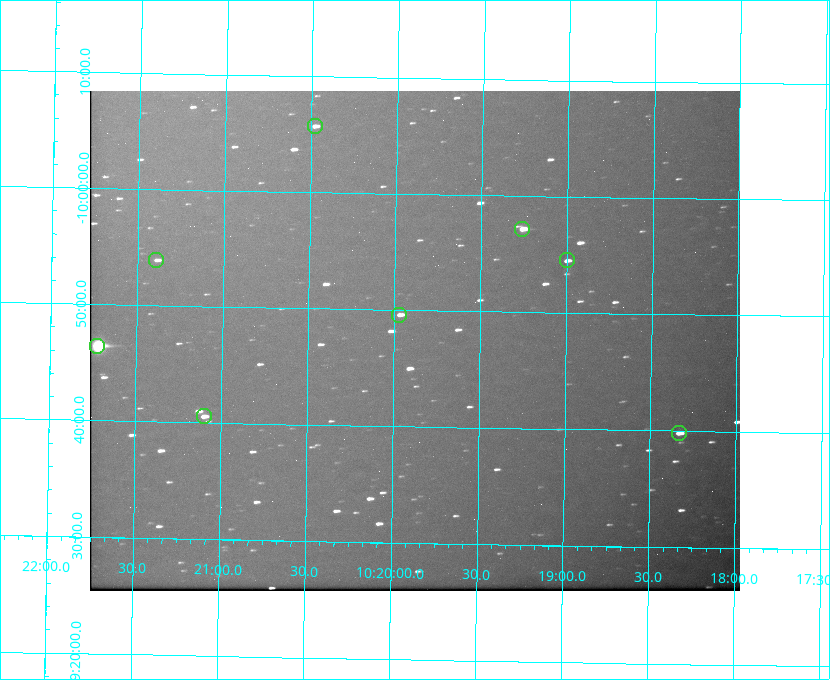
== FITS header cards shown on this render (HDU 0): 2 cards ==
NAXIS1  =                  650 / Width of table row in bytes
NAXIS2  =                  500 / Number of rows in table

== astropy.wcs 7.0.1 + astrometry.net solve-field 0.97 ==
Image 650 x 500 px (HDU 0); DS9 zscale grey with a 90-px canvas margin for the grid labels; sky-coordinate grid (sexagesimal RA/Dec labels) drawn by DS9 from the SOLVED WCS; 8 Tycho-2 reference stars matched to detected sources circled (green)
Header WCS: none
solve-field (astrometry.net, Tycho-2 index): SOLVED blind (the file carries no WCS)
Solved WCS: RA---TAN-SIP/DEC--TAN-SIP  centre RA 10:19:53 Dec -09:47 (154.97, -9.79 deg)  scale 5.17 arcsec/px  FOV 56.0' x 43.0'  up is +179 deg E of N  parity flipped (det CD > 0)
(file carries no celestial WCS; the grid is the blind solution)
Tycho-2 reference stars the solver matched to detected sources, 8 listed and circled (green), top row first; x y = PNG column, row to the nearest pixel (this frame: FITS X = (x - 90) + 1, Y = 500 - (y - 91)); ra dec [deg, ICRS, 3 dp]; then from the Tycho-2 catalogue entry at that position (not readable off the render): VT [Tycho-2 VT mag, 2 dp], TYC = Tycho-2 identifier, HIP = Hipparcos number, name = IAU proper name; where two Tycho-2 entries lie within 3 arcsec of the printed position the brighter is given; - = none
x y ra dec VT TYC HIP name
315 126 155.120 -10.095 10.96 5493-78-1 - -
522 229 154.815 -9.952 9.91 5490-258-1 50532 -
156 260 155.347 -9.899 11.51 5490-199-1 - -
567 260 154.750 -9.908 10.76 5490-212-1 - -
399 315 154.992 -9.826 10.90 5490-153-1 - -
97 346 155.431 -9.774 8.41 5490-124-1 50747 -
204 416 155.275 -9.676 10.79 5490-27-1 - -
679 433 154.583 -9.663 10.90 5490-13-1 - -